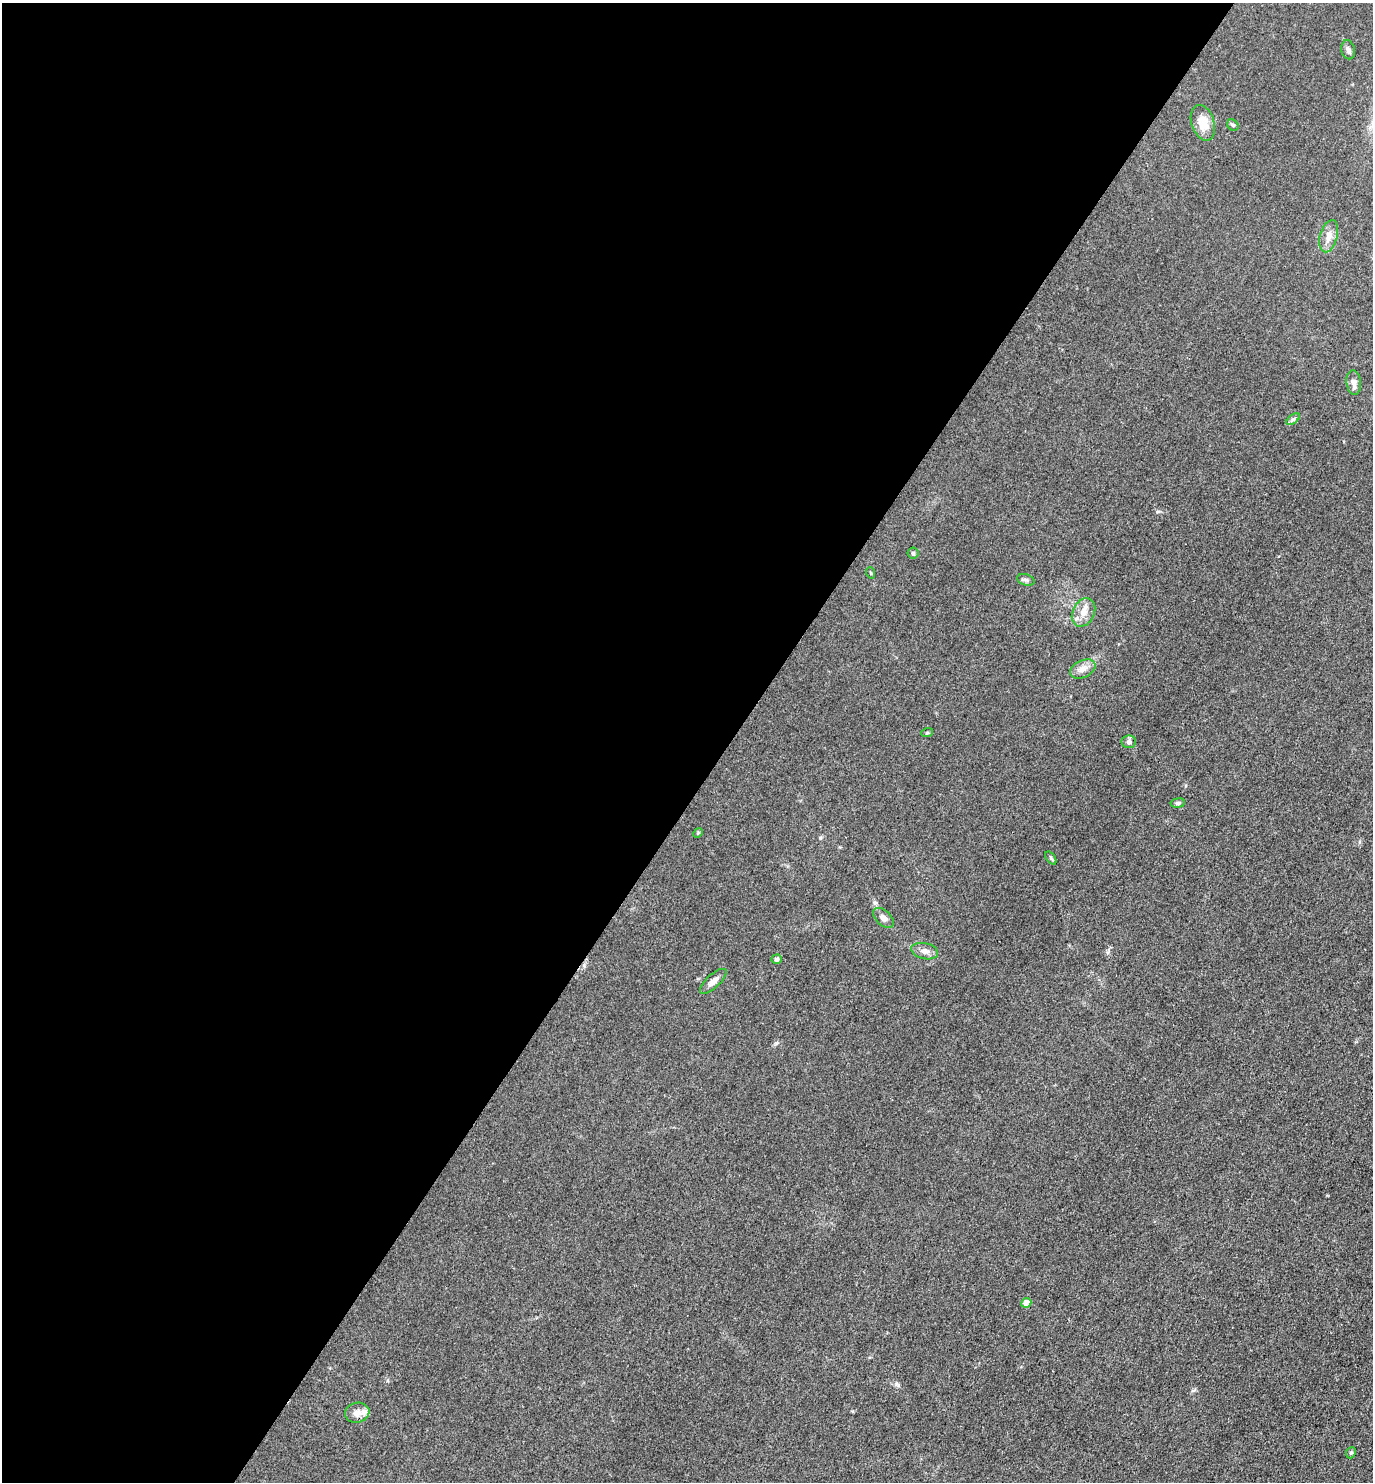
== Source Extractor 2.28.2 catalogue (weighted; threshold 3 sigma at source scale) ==
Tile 5 of 4 x 4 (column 1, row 2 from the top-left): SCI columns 297-1667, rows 2965-4444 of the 5932 x 5927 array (HDU 1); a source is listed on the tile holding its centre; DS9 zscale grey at full resolution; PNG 1375 x 1484 px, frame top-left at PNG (2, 3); each listed source drawn as its Kron ellipse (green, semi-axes under 4 px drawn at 4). Shown black and unused: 53% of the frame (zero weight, under 3 of 4 exposures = <1% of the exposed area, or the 3 px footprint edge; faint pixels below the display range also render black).
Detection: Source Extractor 2.28.2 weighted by HDU 2 'WHT'; one run over the whole footprint, this tile lists its part. Background 0.0393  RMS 0.0049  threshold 0.0223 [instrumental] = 3 sigma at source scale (4.5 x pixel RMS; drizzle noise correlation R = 1.50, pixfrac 1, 0.05/0.05 arcsec/px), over >= 5 px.
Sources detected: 24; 1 inside a brighter listed object's ellipse — not listed separately; the other 23 listed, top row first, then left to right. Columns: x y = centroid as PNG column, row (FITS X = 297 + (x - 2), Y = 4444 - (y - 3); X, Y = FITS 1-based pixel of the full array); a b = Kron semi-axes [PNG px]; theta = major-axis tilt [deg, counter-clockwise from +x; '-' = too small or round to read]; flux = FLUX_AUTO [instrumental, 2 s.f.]
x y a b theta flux
1348 50 9 7 -77 1.6
1203 123 18 11 -72 7.7
1233 125 6 5 - 0.77
1329 236 16 8 75 4.2
1354 382 12 7 -83 3.1
1293 419 8 4 37 0.96
913 553 5 5 - 0.79
871 573 5 3 - 0.49
1026 580 9 5 -17 1.2
1084 612 15 11 63 4.8
1083 669 13 8 25 3.6
927 733 6 3 19 0.51
1129 742 7 6 - 1.5
1178 803 7 4 7 1.1
698 833 5 4 - 0.54
1051 858 7 4 -53 0.75
883 918 12 7 -44 2.5
925 951 13 8 -13 2.7
776 959 5 4 - 1.9
713 981 17 6 42 2.9
1026 1303 5 4 - 7.8
357 1413 12 10 11 3.5
1351 1453 6 4 66 0.74
Unlisted compact peaks at least as high as the median listed source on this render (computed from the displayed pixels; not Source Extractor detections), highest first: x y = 898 1385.